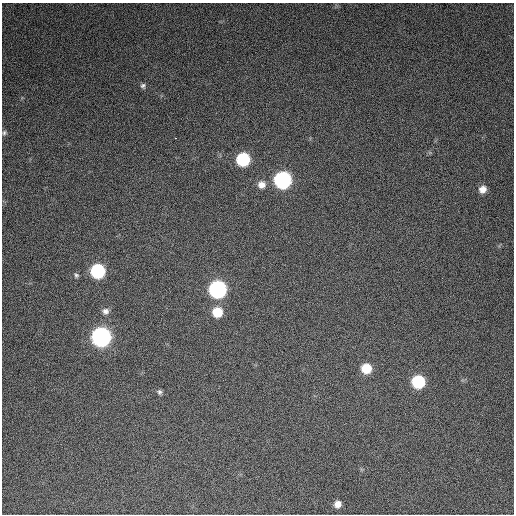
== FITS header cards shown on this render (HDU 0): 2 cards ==
NAXIS1  =                  512 / Axis length
NAXIS2  =                  512 / Axis length

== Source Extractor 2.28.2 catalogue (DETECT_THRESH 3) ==
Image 512 x 512 px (HDU 0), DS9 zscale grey, 1 PNG px = 1 image px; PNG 516 x 516 px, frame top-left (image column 1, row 512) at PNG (2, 3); no overlay
Background 1180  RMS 33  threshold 98.6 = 3 sigma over >= 5 px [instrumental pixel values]
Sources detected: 17; all 17 listed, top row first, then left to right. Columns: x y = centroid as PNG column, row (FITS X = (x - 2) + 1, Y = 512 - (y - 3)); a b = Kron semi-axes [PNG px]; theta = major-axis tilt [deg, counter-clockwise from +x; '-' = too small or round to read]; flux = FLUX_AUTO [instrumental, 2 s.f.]
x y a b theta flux
143 86 6 6 - 5400
4 133 7 6 - 4800
176 138 2 2 - 1900
243 159 8 8 - 180000
282 180 9 9 - 540000
261 185 9 9 - 16000
483 189 8 8 - 17000
98 271 9 9 - 260000
76 275 7 5 -63 4600
217 289 9 9 - 580000
105 311 9 8 - 10000
217 312 9 8 - 57000
101 337 9 9 - 930000
366 368 8 8 - 55000
418 382 8 8 - 160000
159 392 7 6 - 5000
337 504 7 7 - 15000